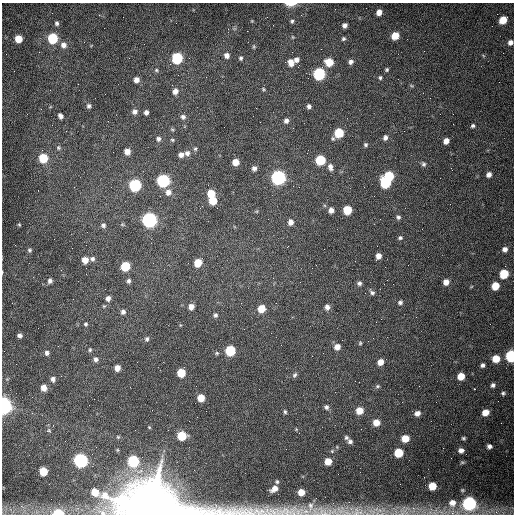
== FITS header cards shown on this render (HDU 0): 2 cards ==
NAXIS1  =                  512 /fastest changing axis
NAXIS2  =                  512 /next to fastest changing axis

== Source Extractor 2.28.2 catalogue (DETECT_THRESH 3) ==
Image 512 x 512 px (HDU 0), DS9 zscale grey, 1 PNG px = 1 image px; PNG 516 x 516 px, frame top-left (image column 1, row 512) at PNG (2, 3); no overlay
Background 1540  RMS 24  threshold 71.3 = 3 sigma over >= 5 px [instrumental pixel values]
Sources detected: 166; all 166 listed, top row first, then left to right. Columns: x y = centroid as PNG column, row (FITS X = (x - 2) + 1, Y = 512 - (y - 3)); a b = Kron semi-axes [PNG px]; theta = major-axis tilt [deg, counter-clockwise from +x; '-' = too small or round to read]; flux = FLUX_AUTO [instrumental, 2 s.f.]
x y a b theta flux
290 4 11 4 1 1.4e+04
379 12 5 5 - 1.1e+04
503 20 6 6 - 2.4e+04
252 21 4 3 - 1.3e+03
292 21 4 4 - 2.8e+03
57 23 6 5 - 3.5e+03
345 25 5 4 - 5.7e+03
395 36 6 6 - 2.4e+04
293 37 6 4 -89 1.6e+03
53 38 6 6 - 9.8e+04
18 39 6 5 - 2.6e+04
343 39 6 5 - 2.8e+03
510 42 6 6 - 6.1e+03
63 45 8 7 - 8.8e+03
254 47 7 4 -84 2.0e+03
227 55 6 6 - 7.6e+03
177 58 6 6 - 1.3e+05
241 58 5 5 - 3.1e+03
296 60 6 6 - 6.7e+03
291 62 7 6 - 1.3e+04
329 62 7 6 - 3.2e+04
351 62 6 5 - 5.6e+03
156 70 5 4 - 2.3e+03
387 70 4 4 - 2.5e+03
319 74 7 6 - 2.0e+05
380 78 5 4 - 2.7e+03
136 80 6 6 - 8.4e+03
411 86 7 3 -19 1.8e+03
263 89 6 4 -50 2.0e+03
175 91 7 6 - 8.9e+03
105 94 2 2 - 8.5e+02
89 106 6 6 - 4.2e+03
309 106 5 5 - 4.4e+03
135 112 7 6 - 5.9e+03
146 112 4 4 - 5.3e+03
60 116 5 4 - 6.3e+03
183 117 7 6 - 5.0e+03
286 121 6 6 - 5.6e+03
473 126 5 4 - 3.1e+03
293 128 2 2 - 9.2e+02
172 129 6 3 -19 1.9e+03
339 133 7 6 - 6.1e+04
385 138 6 5 - 5.4e+03
158 139 6 6 - 4.6e+03
172 140 5 4 - 2.0e+03
446 141 5 5 - 1.0e+04
366 145 5 4 - 2.7e+03
58 148 6 5 - 3.0e+03
195 149 5 5 - 2.3e+03
127 152 5 5 - 1.1e+04
187 153 8 7 - 6.3e+03
181 155 6 5 - 6.5e+03
43 158 6 6 - 6.1e+04
320 160 6 6 - 8.8e+04
236 162 6 5 - 1.9e+04
423 164 7 5 -62 3.4e+03
330 167 9 6 -75 7.3e+03
254 168 6 6 - 5.5e+03
489 175 6 5 - 7.2e+03
389 176 6 6 - 7.2e+04
278 177 7 7 - 4.4e+05
163 181 7 6 - 2.6e+05
385 182 7 6 - 1.2e+05
135 185 6 6 - 2.0e+05
168 192 8 7 - 8.9e+03
211 193 6 6 - 2.8e+04
213 201 6 6 - 3.3e+04
331 210 5 5 - 7.9e+03
347 210 6 6 - 4.8e+04
398 217 6 5 - 3.6e+03
149 220 7 6 - 5.4e+05
290 222 6 6 - 9.0e+03
122 224 5 3 - 1.6e+03
19 225 5 4 - 1.8e+03
103 225 6 5 - 3.7e+03
400 238 5 5 - 3.0e+03
505 249 6 6 - 7.0e+03
29 250 6 6 - 3.0e+03
378 256 6 5 - 9.5e+03
92 259 6 5 - 4.4e+03
85 260 6 5 - 1.3e+04
198 263 7 5 52 3.3e+04
125 266 6 6 - 6.7e+04
2 272 4 2 - 1.2e+03
504 274 6 6 - 5.6e+04
273 278 2 2 - 8.3e+02
50 281 6 5 - 4.6e+03
129 281 6 5 - 4.0e+03
446 282 6 6 - 1.1e+04
359 283 6 6 - 4.4e+03
495 286 6 5 - 2.8e+04
372 292 7 5 -39 4.1e+03
108 298 5 5 - 6.2e+03
400 302 6 6 - 4.2e+03
276 303 3 2 - 1.2e+03
191 307 6 5 - 1.0e+04
327 307 6 6 - 6.4e+03
261 309 6 5 - 3.1e+04
123 312 5 5 - 4.7e+03
215 315 6 5 - 3.8e+03
381 319 2 2 - 7.9e+02
86 324 4 4 - 2.5e+03
19 335 4 4 - 4.9e+03
147 339 6 5 - 3.2e+03
360 343 5 5 - 2.0e+03
337 347 7 6 - 1.1e+04
90 350 5 4 - 2.1e+03
230 351 6 6 - 1.0e+05
47 353 6 5 - 4.7e+03
217 353 6 5 - 2.3e+03
511 356 6 5 - 1.8e+05
96 359 6 5 - 5.0e+03
496 359 6 5 - 2.7e+04
380 362 6 6 - 1.3e+04
482 365 4 4 - 4.2e+03
117 368 5 5 - 1.4e+04
181 373 6 6 - 4.3e+04
295 375 7 5 50 3.4e+03
461 376 6 5 - 2.4e+04
53 379 6 5 - 5.3e+03
493 385 5 4 - 4.1e+03
377 386 6 4 21 2.6e+03
44 388 6 5 - 1.3e+04
474 389 3 3 - 2.2e+03
503 393 5 4 - 2.7e+03
201 398 6 5 - 2.5e+04
94 399 2 2 - 6.3e+02
3 406 7 5 -86 8.5e+05
326 407 6 5 - 3.9e+03
359 411 6 6 - 2.4e+04
285 412 5 4 - 2.5e+03
485 412 6 5 - 1.8e+04
417 413 7 6 - 8.3e+03
376 423 6 6 - 2.0e+04
149 427 4 3 - 1.4e+03
296 429 5 4 - 1.4e+03
49 430 6 5 - 2.4e+03
182 436 6 6 - 6.0e+04
118 437 5 4 - 1.7e+03
346 438 6 5 - 3.4e+03
405 438 6 5 - 2.7e+04
463 438 4 4 - 2.5e+03
350 442 6 5 - 4.3e+03
489 446 5 4 - 5.5e+03
461 450 6 5 - 7.0e+03
398 453 6 6 - 5.0e+04
81 460 6 6 - 4.1e+05
133 461 6 6 - 1.5e+05
328 461 6 6 - 2.1e+04
462 462 6 4 7 2.2e+03
43 471 6 5 - 4.3e+04
277 482 5 5 - 2.5e+03
400 484 2 2 - 6.5e+02
432 486 6 6 - 3.2e+04
274 489 9 6 34 1.2e+04
301 492 6 6 - 1.9e+04
316 498 3 2 - 4.0e+03
452 503 10 9 - 1.6e+04
469 503 7 7 - 3.4e+05
152 506 45 18 -3 1.3e+07
351 508 7 4 -19 4.3e+03
372 512 15 8 -19 1.6e+04
405 512 20 13 -25 1.9e+04
496 512 7 7 - 5.6e+03
58 513 6 4 -2 6.3e+04
402 513 11 6 0 8.6e+03
At the frame edge (FLAGS 8, measured only in part): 8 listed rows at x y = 290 4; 510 42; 2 272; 511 356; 3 406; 452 503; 152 506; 58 513